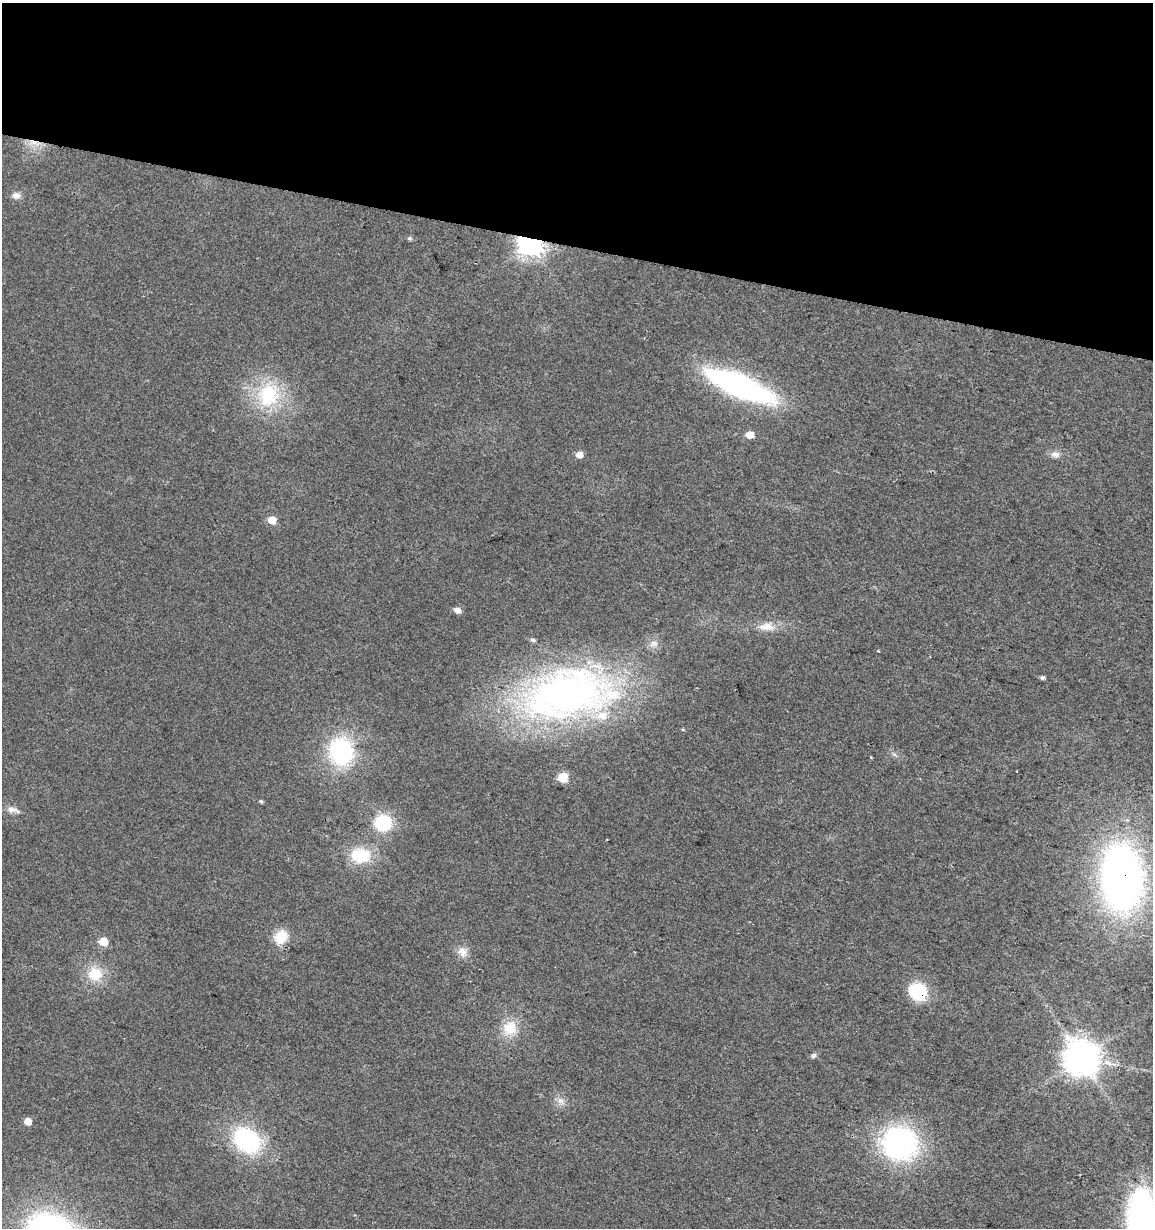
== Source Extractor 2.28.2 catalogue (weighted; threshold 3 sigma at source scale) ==
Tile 2 of 4 x 4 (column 2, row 1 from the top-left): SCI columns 1436-2586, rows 3677-4902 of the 5113 x 4909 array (HDU 1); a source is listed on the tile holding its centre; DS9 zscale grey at full resolution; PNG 1155 x 1230 px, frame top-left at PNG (2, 3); no overlay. Shown black and unused: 20% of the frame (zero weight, under 2 of 3 exposures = <1% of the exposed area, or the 3 px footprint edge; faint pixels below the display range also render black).
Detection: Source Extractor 2.28.2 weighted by HDU 2 'WHT'; one run over the whole footprint, this tile lists its part. Background 0.0138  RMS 0.0058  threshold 0.0263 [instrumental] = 3 sigma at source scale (4.5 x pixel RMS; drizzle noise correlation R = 1.50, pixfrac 1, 0.0396/0.0396 arcsec/px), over >= 5 px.
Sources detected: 40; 2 inside a brighter listed object's ellipse — not listed separately; the other 38 listed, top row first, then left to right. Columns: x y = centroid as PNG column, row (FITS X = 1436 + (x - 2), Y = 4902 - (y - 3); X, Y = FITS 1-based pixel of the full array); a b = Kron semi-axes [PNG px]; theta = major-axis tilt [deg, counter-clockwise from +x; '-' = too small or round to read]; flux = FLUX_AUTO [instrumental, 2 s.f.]
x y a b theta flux
33 142 16 6 -4 5.7
16 195 11 9 -11 3.3
409 238 5 5 - 0.96
530 244 8 7 - 620
739 386 50 15 -23 220
268 395 36 30 68 44
750 434 6 5 - 7.8
1055 454 12 9 -5 3.5
579 455 6 5 - 5.2
272 520 6 5 - 11
457 610 6 5 - 4.1
767 627 22 11 -3 8.6
533 640 5 4 - 1.5
878 650 4 3 - 0.61
1042 678 5 4 - 1.4
569 694 113 58 11 270
341 751 27 24 -75 68
894 754 7 4 -18 1.2
870 757 4 3 - 0.52
563 777 6 6 - 30
261 801 4 4 - 0.97
12 810 18 7 -8 3.8
383 823 18 17 - 28
360 855 23 17 1 24
1121 878 51 31 -86 370
281 937 17 14 52 13
103 941 6 5 - 14
462 952 14 13 - 5.5
95 974 21 19 -1 16
918 992 15 13 -45 36
510 1028 22 20 65 15
813 1056 8 6 43 1.4
1081 1057 10 10 - 1400
560 1101 10 7 -38 3.3
27 1121 5 5 - 7.4
247 1140 25 19 -39 73
899 1143 31 28 -25 130
1141 1217 41 20 88 210
Overlapping masked pixels (flux is a lower limit): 4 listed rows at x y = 33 142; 530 244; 1121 878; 918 992
Isophote crosses this tile's border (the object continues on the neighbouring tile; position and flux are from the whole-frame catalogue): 1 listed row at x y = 1141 1217